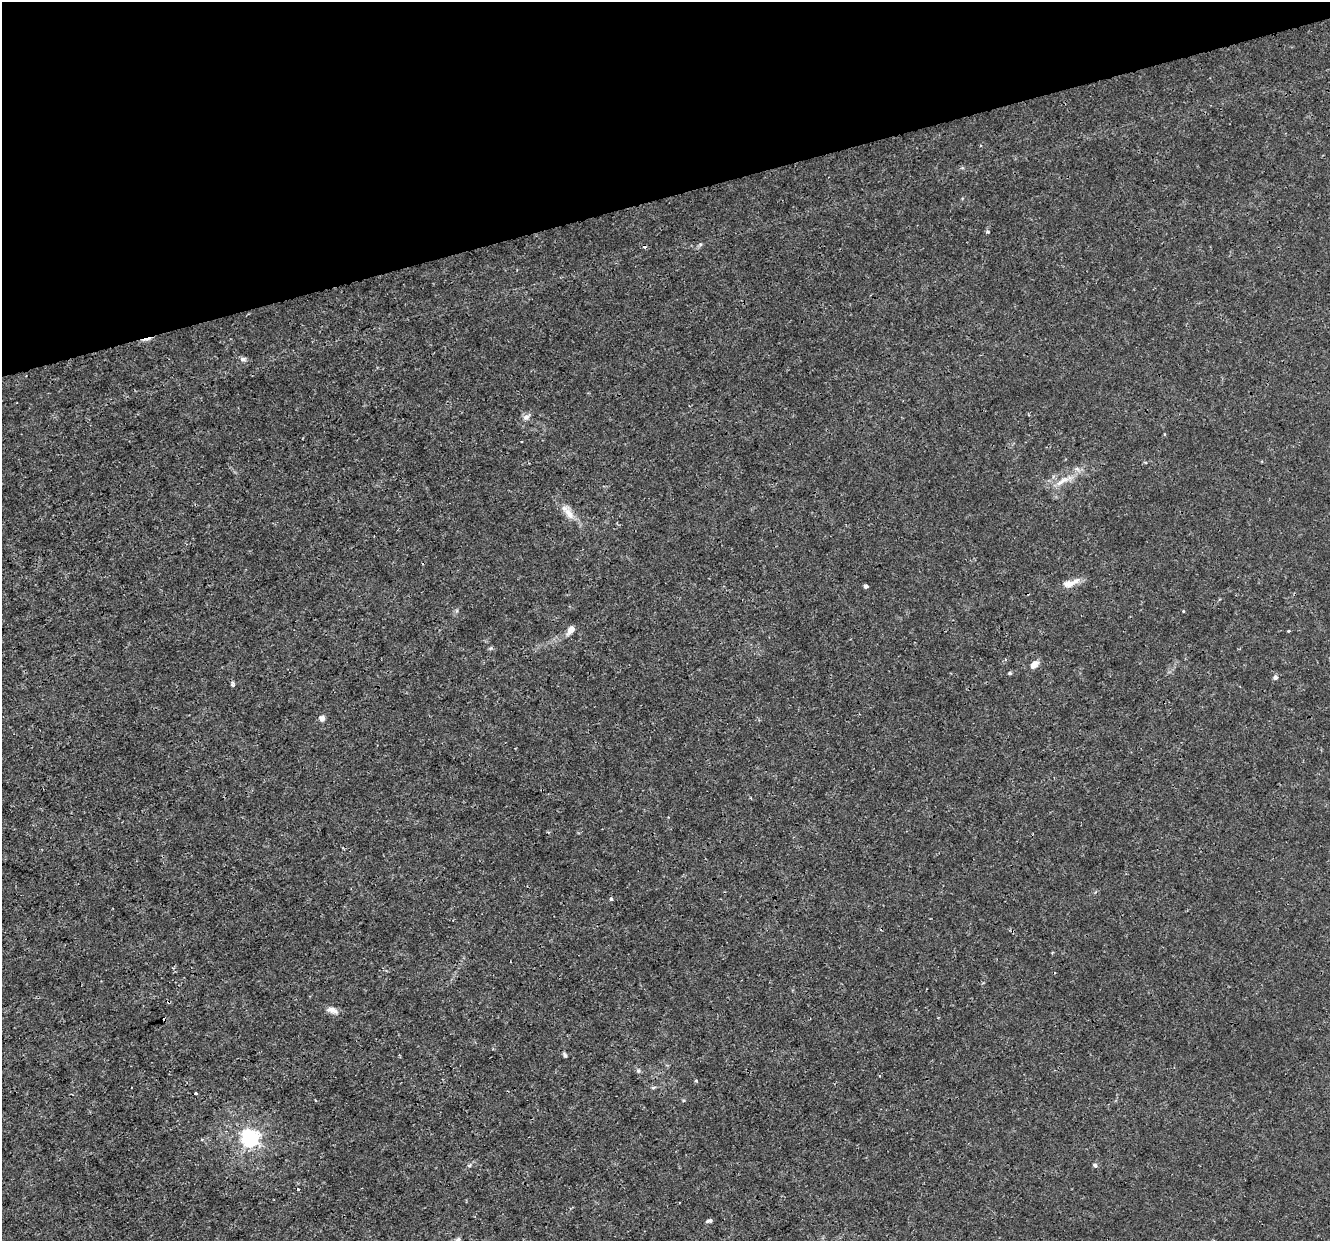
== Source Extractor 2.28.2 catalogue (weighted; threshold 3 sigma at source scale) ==
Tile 3 of 4 x 4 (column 3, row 1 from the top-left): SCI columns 2656-3983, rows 3829-5067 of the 5310 x 5126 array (HDU 1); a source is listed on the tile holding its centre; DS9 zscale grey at full resolution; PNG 1332 x 1243 px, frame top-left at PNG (2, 2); no overlay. Shown black and unused: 16% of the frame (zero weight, under 3 of 4 exposures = <1% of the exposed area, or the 3 px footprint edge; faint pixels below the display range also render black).
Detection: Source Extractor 2.28.2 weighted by HDU 2 'WHT'; one run over the whole footprint, this tile lists its part. Background 0.00258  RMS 8.2e-04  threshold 0.00367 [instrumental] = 3 sigma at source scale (4.5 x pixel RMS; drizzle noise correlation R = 1.50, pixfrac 1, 0.0396/0.0396 arcsec/px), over >= 5 px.
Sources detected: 31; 5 cosmic-ray / hot-pixel residue — not listed; the other 26 listed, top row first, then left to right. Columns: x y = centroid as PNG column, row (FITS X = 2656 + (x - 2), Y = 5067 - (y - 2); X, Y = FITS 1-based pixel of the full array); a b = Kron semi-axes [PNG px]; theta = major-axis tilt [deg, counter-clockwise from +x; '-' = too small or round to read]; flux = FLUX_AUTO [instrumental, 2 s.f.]
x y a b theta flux
987 232 5 4 - 0.14
243 359 8 6 26 0.23
526 417 9 7 -2 0.33
1062 481 20 6 34 0.69
569 514 22 8 -52 0.86
1069 584 15 9 4 0.73
865 586 5 3 - 0.32
571 629 10 7 52 0.51
1289 631 3 3 - 0.076
1005 660 4 3 - 0.15
1034 665 10 7 49 0.54
1010 673 5 4 - 0.11
1275 677 5 5 - 0.28
233 685 5 5 - 0.15
322 718 5 5 - 0.42
611 899 4 3 - 0.19
332 1010 15 7 -19 0.48
565 1055 7 4 -68 0.14
638 1070 6 5 - 0.15
880 1076 3 3 - 0.088
653 1087 6 4 2 0.11
250 1138 6 6 - 30
1095 1165 5 5 - 0.15
298 1189 3 3 - 0.26
709 1221 8 4 16 0.18
458 1239 8 5 37 0.21
Isophote crosses this tile's border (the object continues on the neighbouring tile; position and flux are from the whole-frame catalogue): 1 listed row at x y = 458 1239